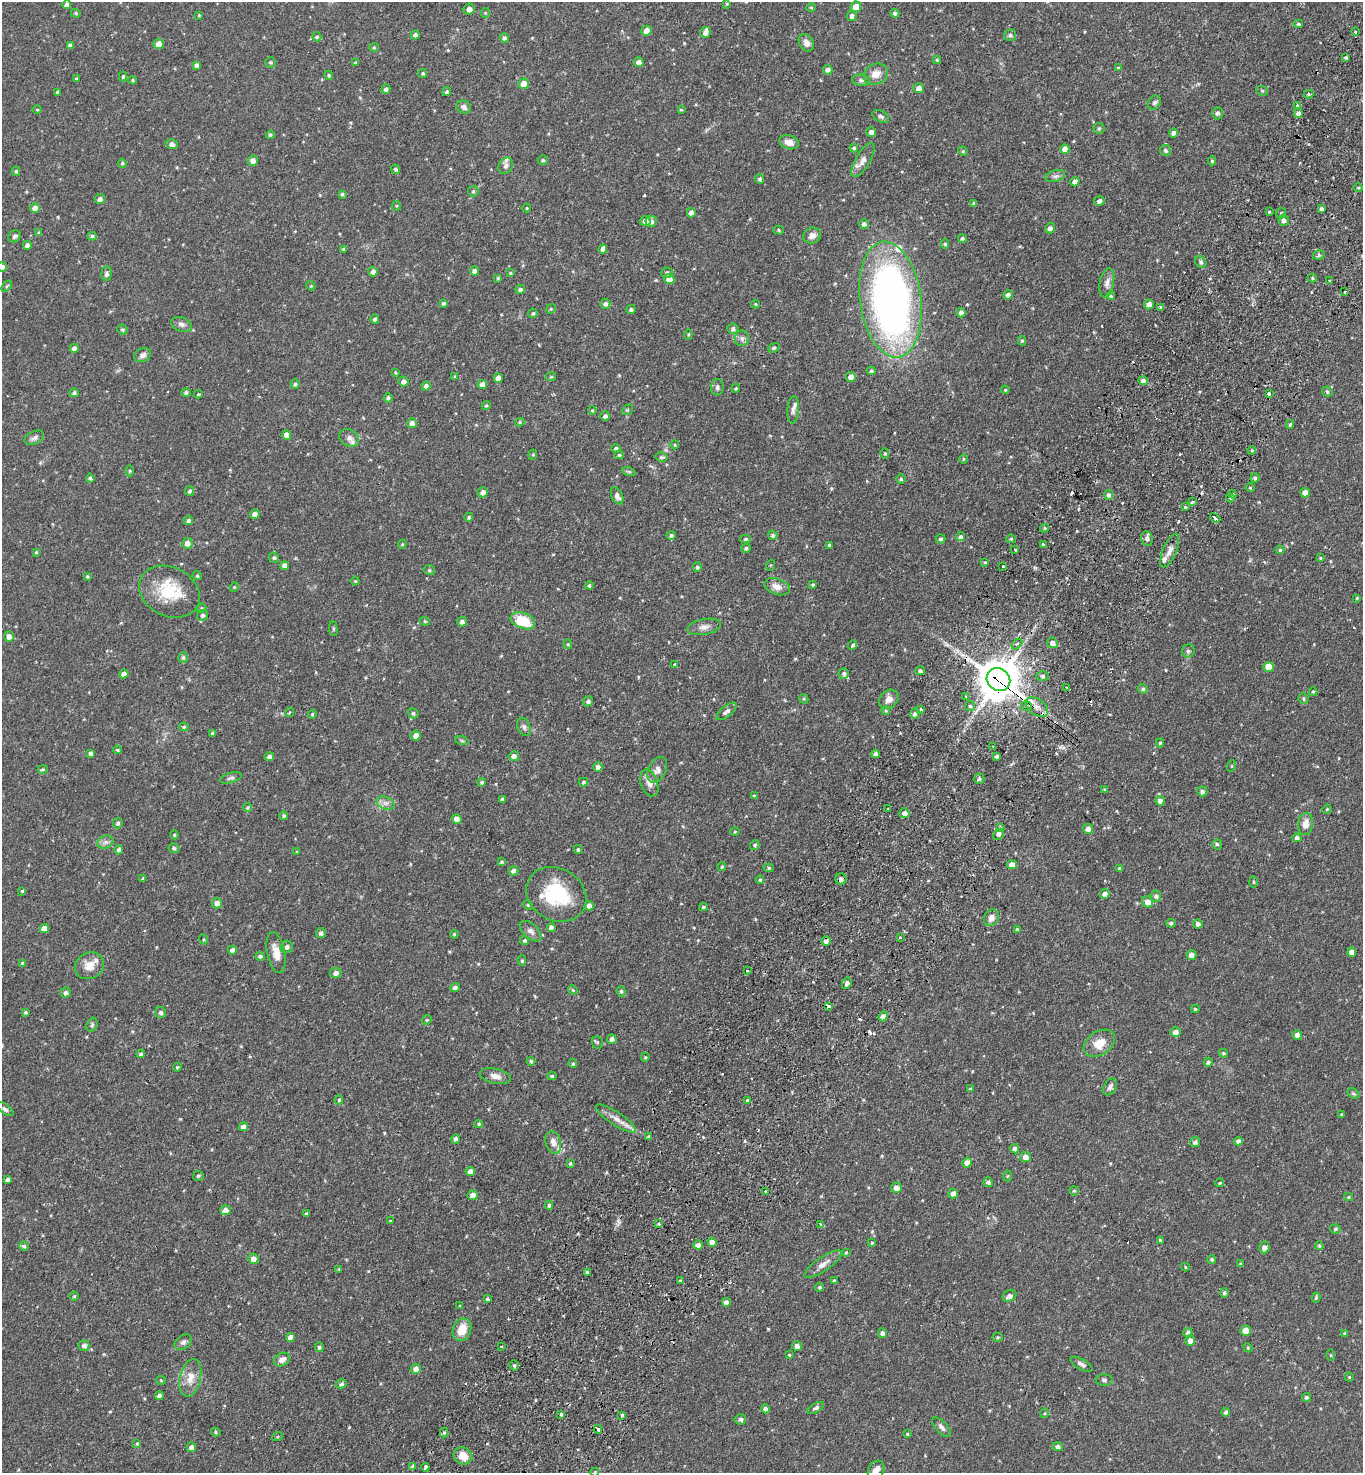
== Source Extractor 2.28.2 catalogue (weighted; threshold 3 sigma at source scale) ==
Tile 10 of 4 x 4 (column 2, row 3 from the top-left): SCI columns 1563-2923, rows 1507-2977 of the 5986 x 5954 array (HDU 1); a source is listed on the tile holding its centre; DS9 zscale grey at full resolution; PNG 1365 x 1475 px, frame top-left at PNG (2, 2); each listed source drawn as its Kron ellipse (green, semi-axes under 4 px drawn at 4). Shown black and unused: <1% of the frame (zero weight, under 2 of 3 exposures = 3% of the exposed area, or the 3 px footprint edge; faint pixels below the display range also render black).
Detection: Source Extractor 2.28.2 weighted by HDU 2 'WHT'; one run over the whole footprint, this tile lists its part. Background 0.0878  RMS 0.0066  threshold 0.0297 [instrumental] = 3 sigma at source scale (4.5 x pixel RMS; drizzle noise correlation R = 1.50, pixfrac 1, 0.05/0.05 arcsec/px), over >= 5 px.
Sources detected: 580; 20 cosmic-ray / hot-pixel residue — neither listed nor drawn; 8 inside a brighter listed object's ellipse — not listed separately; of the other 552, all 500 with FLUX_AUTO >= 0.602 (the completeness limit of this list) listed and drawn (52 fainter detections not listed), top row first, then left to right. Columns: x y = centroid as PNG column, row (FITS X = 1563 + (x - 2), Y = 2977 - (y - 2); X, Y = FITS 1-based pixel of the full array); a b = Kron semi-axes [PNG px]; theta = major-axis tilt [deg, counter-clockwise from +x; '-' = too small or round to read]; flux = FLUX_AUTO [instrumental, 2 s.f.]
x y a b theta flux
727 4 4 3 - 0.69
67 5 4 4 - 3
856 7 5 5 - 7.1
811 8 5 3 - 0.65
469 9 6 5 - 2.8
76 13 5 4 - 0.88
485 13 5 4 - 0.72
895 13 4 4 - 1.9
199 15 3 3 - 0.63
852 16 5 5 - 2.2
1298 24 5 4 - 0.91
646 31 5 5 - 4.8
705 32 5 5 - 2.5
1355 32 3 3 - 1.4
415 35 4 4 - 1.9
1010 35 6 5 - 1.9
317 37 5 4 - 1.2
504 38 5 4 - 1.7
806 43 9 7 -60 3.2
159 44 5 5 - 4.5
70 46 4 4 - 2.4
374 47 5 4 - 0.78
1346 58 4 4 - 1.1
937 60 4 4 - 0.86
270 62 5 5 - 1.1
639 62 5 5 - 3.6
355 63 4 3 - 0.71
196 65 4 4 - 1.9
1118 68 3 3 - 0.64
828 70 5 5 - 2.8
423 73 4 4 - 0.99
876 74 12 10 21 6.4
329 75 4 4 - 0.78
123 77 5 4 - 0.97
76 79 3 3 - 1.1
133 80 4 3 - 0.81
861 80 9 5 -8 1.8
523 84 5 5 - 5
919 88 5 5 - 3.7
386 89 5 4 - 1.8
1262 91 6 4 -21 0.97
57 92 4 3 - 0.84
447 92 4 4 - 1.3
1309 94 5 4 - 0.95
1154 103 7 6 - 1.4
1297 105 3 3 - 1.4
464 107 7 6 - 2.4
37 109 5 3 - 0.64
681 110 4 3 - 0.65
1217 113 6 5 - 1.7
1298 113 4 4 - 2.4
881 116 9 5 -27 1.6
1099 128 5 5 - 1
871 132 5 4 - 3
1173 133 4 4 - 2.4
270 135 4 4 - 1.6
789 142 10 6 -17 4.3
172 144 6 4 -17 2.7
854 148 4 4 - 1.2
1065 149 5 4 - 4.2
1166 150 6 5 - 1.4
963 151 5 4 - 0.81
543 160 5 4 - 1.1
863 160 19 7 60 4.5
253 161 5 5 - 3.7
1212 161 4 4 - 0.79
122 163 4 3 - 1.1
506 166 8 6 55 2.2
396 169 5 4 - 1.4
16 171 4 4 - 0.99
1055 176 10 6 15 2
760 179 5 4 - 1.3
1075 182 4 4 - 3.7
1358 188 4 3 - 0.77
473 191 5 5 - 1.1
342 194 4 3 - 1.1
100 199 5 5 - 3
1099 201 5 5 - 2.3
974 203 4 4 - 1.2
396 206 5 4 - 0.71
35 208 5 5 - 4.9
527 208 4 4 - 0.66
1321 209 4 4 - 1.7
1269 212 3 3 - 0.68
691 213 4 4 - 3
1281 213 5 5 - 1
1283 220 6 5 - 2
645 221 5 5 - 3.5
651 221 6 5 - 2.5
864 224 4 4 - 1.9
1050 228 5 5 - 2.2
778 230 5 4 - 1.1
39 233 4 3 - 1.3
15 236 6 5 - 1.5
92 236 4 4 - 1.3
812 236 9 7 23 3.8
962 238 4 4 - 1.2
945 244 4 4 - 1.1
27 245 4 4 - 2.5
343 249 4 3 - 0.83
603 249 4 4 - 2.7
1319 255 6 4 18 1.5
1201 262 6 5 - 1.4
2 267 5 4 - 1.9
474 271 5 4 - 3.1
373 272 5 4 - 3.3
510 273 4 4 - 0.77
667 273 6 5 - 1.6
106 274 7 5 85 1.4
498 278 4 4 - 0.98
1312 278 4 3 - 0.92
669 279 5 5 - 5.5
1330 281 3 3 - 1.2
1107 283 15 7 78 3.5
7 286 6 3 52 0.75
311 286 4 3 - 0.6
520 289 5 4 - 1.9
1345 292 3 3 - 2.1
1008 295 5 4 - 2.2
1111 296 4 4 - 1.1
890 299 58 30 -82 380
443 303 4 4 - 1.3
605 304 5 5 - 2
756 304 4 3 - 0.74
1149 304 5 5 - 3.1
1161 307 3 3 - 1.1
551 309 5 4 - 0.75
631 309 4 4 - 1.4
533 313 5 4 - 1
961 313 4 4 - 2.5
375 319 4 4 - 1.6
182 324 11 7 -18 2.3
122 329 5 4 - 1.2
733 329 5 5 - 1.8
688 334 5 4 - 0.79
742 338 8 7 - 2.1
1022 341 4 4 - 1
74 348 4 4 - 2.5
774 348 6 4 22 0.84
143 355 9 6 25 2.5
871 371 4 4 - 1.3
395 372 4 3 - 0.72
455 377 4 4 - 0.88
551 377 5 4 - 0.74
851 377 5 5 - 4.3
498 378 4 4 - 4.3
1143 381 4 4 - 2.8
403 382 5 5 - 2.5
295 384 5 4 - 1.2
482 384 5 4 - 3.7
426 386 5 4 - 2.6
717 387 8 6 88 1.8
736 388 4 3 - 0.67
1005 390 4 3 - 0.69
1327 392 5 4 - 0.94
74 393 5 4 - 1.6
186 393 5 4 - 1.4
1269 393 3 3 - 6.4
198 394 4 3 - 0.67
388 398 4 4 - 1.5
486 406 5 4 - 1.1
627 410 6 4 42 0.88
793 410 13 6 87 2.6
592 411 4 3 - 0.71
605 416 5 4 - 1.7
520 422 4 4 - 0.91
412 423 5 5 - 3.5
1290 424 4 3 - 0.93
287 435 4 4 - 4.3
34 438 10 6 26 2.1
349 438 10 8 -32 3.4
675 445 4 4 - 0.68
616 448 4 4 - 1.4
1252 450 4 3 - 0.65
885 454 5 4 - 0.96
533 455 5 4 - 0.84
619 455 5 4 - 1
661 457 6 4 -13 1.1
963 459 5 3 - 0.61
129 471 5 3 - 0.72
629 472 7 4 -18 1
90 478 4 4 - 1.2
1255 478 4 4 - 1.2
901 479 4 4 - 0.98
1250 488 4 4 - 0.69
190 491 5 4 - 1.2
483 492 5 5 - 3.1
1305 493 5 4 - 4.2
1233 494 4 3 - 0.87
1109 495 5 4 - 1.6
617 496 9 5 -65 2.6
1230 498 4 4 - 0.88
1193 502 3 3 - 2.2
1185 507 3 3 - 3.1
255 514 5 4 - 3
469 517 4 4 - 1.2
1215 518 6 3 -40 3.9
188 520 5 4 - 1.3
1044 528 4 4 - 0.9
671 535 4 4 - 1.5
773 535 4 4 - 1.7
960 537 4 4 - 1.7
1147 538 7 6 - 2.6
745 539 5 4 - 1.2
940 539 5 4 - 1.2
1011 539 4 4 - 0.92
187 543 5 5 - 3.6
402 544 4 4 - 0.69
1043 544 3 3 - 11
829 545 4 4 - 1.1
746 548 5 4 - 1.4
1015 549 3 3 - 0.93
1170 550 18 7 67 4.1
1280 550 4 4 - 1.1
36 552 4 3 - 0.74
274 558 5 5 - 1.3
1320 558 3 3 - 0.74
985 562 4 4 - 0.78
771 565 5 3 - 0.62
285 566 4 4 - 3
1003 566 3 2 - 1.4
697 567 5 4 - 1.4
429 570 6 4 -14 1.1
87 576 4 4 - 0.85
197 576 5 4 - 0.94
355 581 4 4 - 0.76
813 585 4 4 - 0.97
589 586 4 4 - 1.2
234 587 5 4 - 0.74
777 587 13 8 -20 4.9
169 592 31 24 -27 27
1357 598 3 3 - 0.69
201 608 5 4 - 0.89
203 615 5 5 - 1.7
425 621 5 4 - 0.85
523 621 13 8 -21 21
462 622 5 4 - 2.5
704 627 17 8 11 3.9
333 629 7 3 -82 0.84
9 636 5 5 - 3
1052 643 5 5 - 3.2
568 644 5 4 - 0.79
1017 644 6 4 44 1.1
853 645 5 4 - 1.1
1188 651 6 6 - 1.6
183 657 5 5 - 1.4
674 665 3 3 - 1.5
1269 667 5 5 - 8
920 671 4 4 - 1.5
844 673 5 5 - 1.5
124 674 5 4 - 3.1
1042 676 6 5 - 1.6
998 679 12 11 - 2300
1067 688 3 3 - 0.9
1143 689 5 4 - 1.2
1313 692 4 4 - 0.84
966 696 3 3 - 0.98
1303 698 5 5 - 1
804 699 5 4 - 0.65
889 699 10 8 45 3.4
588 701 5 5 - 1.9
970 706 5 5 - 0.93
1026 706 5 5 - 1.7
1037 707 13 8 -36 4.3
921 709 3 3 - 1.8
727 711 12 5 39 2.6
886 711 4 3 - 0.61
289 712 5 3 - 1.1
413 713 5 5 - 1.3
312 714 4 3 - 0.7
915 714 5 4 - 1.7
184 727 5 4 - 0.91
524 727 9 6 -67 2
213 733 4 3 - 1.1
416 736 5 5 - 3.9
462 741 7 4 -18 0.99
1160 743 4 4 - 1
993 746 3 2 - 0.69
117 750 4 3 - 0.86
90 753 4 3 - 1.7
875 754 4 4 - 2.4
514 756 5 5 - 2.7
997 756 3 3 - 1.5
269 757 4 4 - 2.2
1231 766 6 3 71 0.64
598 767 5 4 - 2.4
43 769 5 3 - 0.91
657 770 14 8 64 3.6
231 778 11 5 15 1.7
979 779 5 5 - 1.3
482 782 4 4 - 1.3
583 782 4 4 - 1
649 783 14 8 -70 4.2
1104 790 3 3 - 0.66
1202 791 5 5 - 1.8
754 796 4 3 - 0.84
502 799 4 3 - 1.8
1160 801 4 4 - 2.8
385 803 9 6 -22 2.8
247 808 4 4 - 0.91
888 809 3 2 - 0.68
1327 809 5 4 - 0.62
904 813 5 5 - 3.2
284 816 4 4 - 1.3
457 819 5 4 - 5.1
118 823 5 4 - 1.5
1306 824 11 7 81 5.4
1000 827 4 3 - 0.98
1088 829 5 5 - 2.8
735 831 5 3 - 0.62
999 834 6 4 47 1.7
174 835 4 4 - 0.77
1297 838 4 4 - 2.1
105 842 8 6 21 2.4
1217 844 5 4 - 1.6
755 845 5 4 - 1.2
174 848 5 5 - 1.5
578 849 4 3 - 0.98
119 850 4 4 - 1.8
297 852 4 3 - 0.71
501 862 4 3 - 0.92
1012 865 5 4 - 5.3
722 867 4 4 - 0.96
769 868 5 4 - 0.97
1120 868 4 3 - 1.3
514 871 5 4 - 2.7
143 879 3 3 - 0.93
841 879 5 5 - 1.4
760 880 4 3 - 0.89
1253 882 6 4 -88 0.75
22 891 4 4 - 0.73
556 894 31 26 -30 37
1105 894 5 4 - 3.5
1156 896 5 5 - 1.7
1148 902 6 5 - 5
217 903 5 5 - 4.1
528 905 5 4 - 0.76
589 906 4 4 - 2.8
703 907 4 3 - 0.95
991 918 9 7 57 4.2
1171 923 4 4 - 1.1
1198 924 5 4 - 2
551 928 4 4 - 2.5
44 929 4 4 - 4.5
1017 930 4 4 - 1.2
530 931 13 7 -42 3.2
321 933 5 4 - 1.8
454 934 4 3 - 0.71
900 937 3 2 - 0.77
203 939 5 3 - 0.75
524 940 4 4 - 1.3
826 941 5 4 - 2.7
287 947 6 6 - 1.6
232 950 4 4 - 2.9
1352 952 4 4 - 4.8
276 953 21 9 -79 7.2
1191 955 5 5 - 3.4
260 956 4 4 - 1.6
522 961 5 4 - 1
22 963 3 3 - 0.76
89 966 15 13 29 7.4
747 970 4 2 - 0.64
336 973 6 5 - 2.5
847 983 6 5 - 2.3
455 987 4 4 - 2
573 990 5 4 - 0.83
621 991 5 4 - 1.1
65 993 5 5 - 1.7
828 1006 4 3 - 3.8
1195 1009 4 4 - 0.97
26 1012 4 3 - 0.96
160 1012 5 5 - 1.8
883 1016 5 4 - 2.6
427 1020 5 4 - 0.85
92 1025 7 5 70 1.1
1176 1032 5 5 - 3.2
1297 1035 5 4 - 2.6
612 1039 5 4 - 2.3
597 1042 6 5 - 1
1099 1043 17 12 34 9.2
1223 1053 4 3 - 1
141 1054 4 4 - 1.1
645 1057 4 3 - 0.72
531 1061 4 4 - 1.2
1208 1062 4 4 - 1.5
573 1064 4 3 - 0.96
177 1067 4 4 - 1
495 1076 16 7 -13 4.1
552 1076 4 4 - 1
1110 1087 9 6 58 2.1
970 1089 4 3 - 0.62
1353 1094 6 4 -33 0.99
339 1100 4 4 - 0.81
747 1100 3 3 - 1.3
5 1109 10 5 -35 1.8
1341 1115 3 3 - 0.74
616 1118 23 6 -33 5.7
479 1124 4 4 - 0.85
243 1127 4 4 - 3.1
648 1137 3 3 - 0.95
456 1139 5 4 - 2.1
1238 1141 4 4 - 2.5
553 1142 11 7 -75 3.7
1195 1142 5 5 - 1.9
1015 1149 5 4 - 2.3
1025 1157 5 5 - 3.6
570 1163 4 4 - 0.9
967 1163 5 4 - 3.5
470 1171 5 4 - 3.3
198 1176 5 5 - 1
1008 1176 5 3 - 0.71
7 1180 4 3 - 1.7
988 1182 5 5 - 1.3
1220 1183 4 3 - 0.8
896 1188 5 5 - 3.5
765 1191 3 3 - 2.4
1074 1191 5 4 - 0.96
953 1193 5 4 - 2.8
473 1195 5 5 - 3.5
1348 1197 4 4 - 0.77
549 1205 4 3 - 1.1
225 1210 5 5 - 3.9
306 1214 3 3 - 1
391 1221 3 3 - 0.86
659 1224 4 3 - 0.85
821 1225 4 3 - 1.8
1335 1229 5 4 - 0.89
1160 1240 3 3 - 1.1
712 1242 5 4 - 4.6
872 1243 3 3 - 1.1
698 1245 4 4 - 2.8
24 1246 5 4 - 1.4
1319 1246 4 3 - 0.83
1264 1247 6 5 - 2.9
846 1252 3 3 - 0.69
253 1259 5 5 - 4.1
1212 1259 4 4 - 1.1
823 1264 22 7 34 4.8
1241 1264 4 3 - 1.1
1185 1267 4 4 - 0.63
339 1269 4 4 - 0.63
587 1272 3 3 - 1.1
680 1281 4 4 - 0.93
834 1281 4 3 - 1.5
820 1287 4 4 - 1.1
1224 1293 4 4 - 1.4
74 1296 5 4 - 0.65
1009 1296 7 5 31 2.5
1316 1298 5 4 - 0.84
488 1299 3 3 - 3.1
726 1302 4 4 - 2.8
460 1306 3 3 - 0.73
462 1330 11 9 69 9.8
1246 1331 5 5 - 5.2
882 1333 5 4 - 2.1
1188 1333 4 4 - 1.6
1345 1333 4 3 - 0.91
290 1337 4 4 - 3.5
998 1337 5 4 - 0.87
1190 1340 5 4 - 3.2
183 1342 9 6 38 2.2
84 1345 5 5 - 2.4
501 1346 3 2 - 0.62
797 1346 5 4 - 2.9
319 1347 5 4 - 1.5
1248 1348 5 3 - 0.67
789 1355 3 3 - 1.5
1330 1355 5 4 - 0.61
282 1360 8 6 31 3.2
1081 1364 12 5 -29 2.1
514 1366 5 4 - 1.1
416 1369 5 5 - 3.5
1349 1377 4 4 - 0.6
190 1378 19 10 77 7.4
161 1380 4 4 - 0.68
1104 1380 8 5 -1 1.6
341 1384 5 4 - 1.5
159 1396 4 4 - 2.1
1306 1397 4 4 - 1.3
816 1408 9 4 29 1.7
765 1409 4 4 - 2.2
1226 1412 4 4 - 1.5
1045 1413 5 3 - 0.61
561 1415 4 3 - 1.6
622 1415 4 3 - 2.9
740 1419 6 5 - 1.6
941 1427 12 5 -46 2.4
598 1429 4 3 - 3.9
216 1432 5 4 - 0.8
444 1433 5 4 - 0.83
907 1434 4 4 - 0.7
277 1437 5 3 - 0.67
137 1443 4 3 - 0.64
191 1447 5 5 - 2.4
1058 1447 5 4 - 2
463 1456 9 8 - 8.6
412 1466 4 4 - 1.2
425 1467 4 3 - 2.6
876 1470 10 7 59 4.1
595 1472 4 3 - 0.66
Overlapping masked pixels (flux is a lower limit): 3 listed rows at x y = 1215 518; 998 679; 828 1006
Isophote crosses this tile's border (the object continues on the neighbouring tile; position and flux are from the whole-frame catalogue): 3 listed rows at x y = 2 267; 876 1470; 595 1472